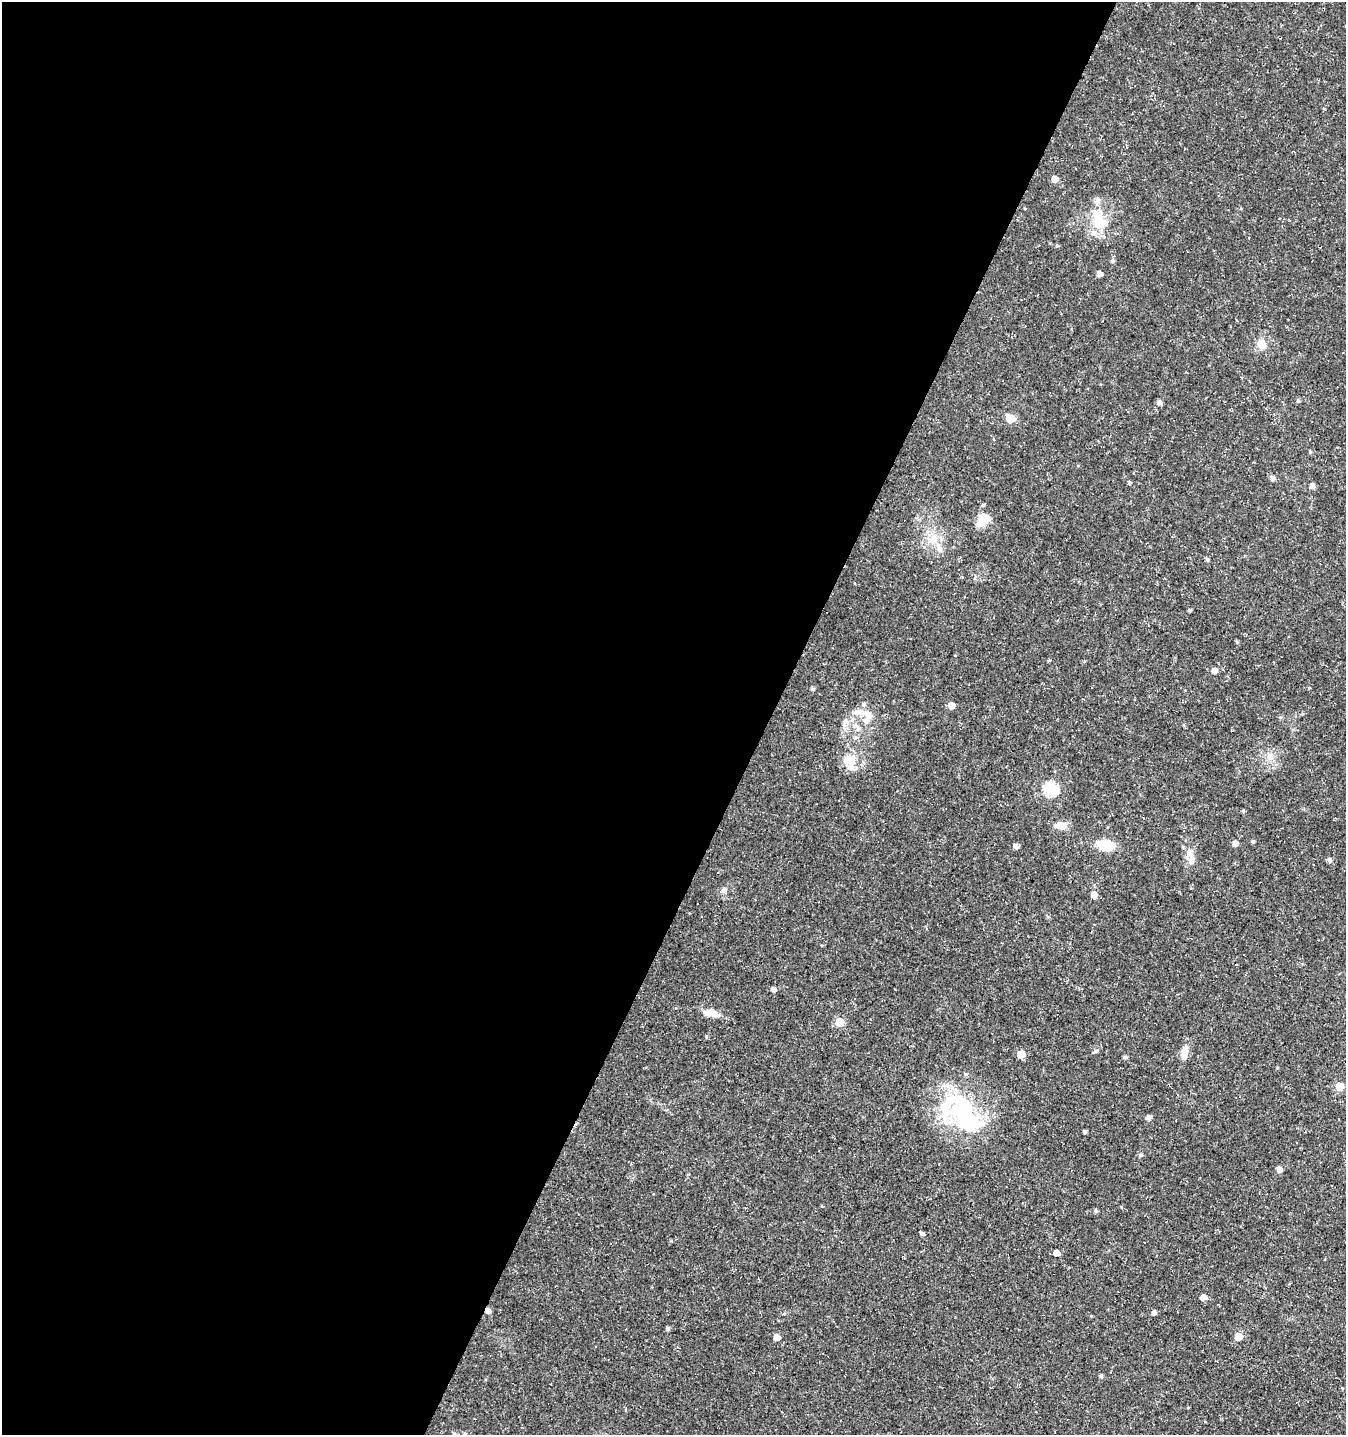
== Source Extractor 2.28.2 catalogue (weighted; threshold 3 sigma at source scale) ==
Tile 5 of 4 x 4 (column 1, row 2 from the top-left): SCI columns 200-1543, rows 2876-4308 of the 5842 x 5743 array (HDU 1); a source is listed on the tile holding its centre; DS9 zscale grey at full resolution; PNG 1348 x 1437 px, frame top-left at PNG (2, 2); no overlay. Shown black and unused: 57% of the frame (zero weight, under 3 of 5 exposures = <1% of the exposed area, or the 3 px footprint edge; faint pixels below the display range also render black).
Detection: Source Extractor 2.28.2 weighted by HDU 2 'WHT'; one run over the whole footprint, this tile lists its part. Background 0.0225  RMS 0.0021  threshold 0.0094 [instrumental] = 3 sigma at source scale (4.5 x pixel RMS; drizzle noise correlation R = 1.50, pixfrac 1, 0.0396/0.0396 arcsec/px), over >= 5 px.
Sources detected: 66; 3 inside a brighter object's white glare — not listed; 6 inside a brighter listed object's ellipse — not listed separately; the other 57 listed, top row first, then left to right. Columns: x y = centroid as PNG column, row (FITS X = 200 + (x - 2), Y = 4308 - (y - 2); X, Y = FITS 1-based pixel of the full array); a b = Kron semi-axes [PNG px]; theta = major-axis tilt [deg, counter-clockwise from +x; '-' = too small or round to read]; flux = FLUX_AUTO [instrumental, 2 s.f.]
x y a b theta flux
1055 179 5 5 - 1.6
1099 221 28 19 -55 6.5
1057 245 5 4 - 0.24
1112 261 5 5 - 0.44
1099 274 5 5 - 0.91
1261 344 11 10 - 2.3
1159 402 6 6 - 0.56
1010 419 6 5 - 6
1310 452 4 4 - 0.31
1273 478 7 5 -57 0.62
1312 486 5 5 - 0.84
983 520 21 13 40 2.7
933 539 15 12 68 3
1207 559 5 4 - 0.38
1190 610 4 3 - 0.3
1214 671 5 5 - 1.1
812 689 4 4 - 0.48
951 705 5 5 - 1.8
868 715 15 11 -54 2.4
845 722 15 7 71 1.3
1270 757 7 7 - 0.86
849 760 20 15 -29 3.5
1050 789 7 6 - 24
1243 811 5 4 - 0.25
1060 825 15 8 0 2
1253 841 4 4 - 0.32
1235 843 5 5 - 0.89
1105 845 15 9 -7 5.9
1016 846 5 5 - 0.7
1191 860 14 9 82 1.4
1329 860 6 5 - 0.52
724 890 9 6 46 0.72
1094 895 6 5 - 1.3
773 989 6 4 -6 0.74
712 1013 16 8 -6 2.2
839 1022 5 5 - 6.1
706 1037 4 4 - 0.25
1184 1052 19 8 74 1.8
1021 1054 5 5 - 3.2
1125 1057 4 4 - 0.47
1339 1086 5 5 - 4.8
964 1110 42 40 35 21
1148 1118 6 5 - 0.68
1085 1132 4 3 - 0.45
1141 1155 6 5 - 0.41
1279 1169 5 5 - 0.98
1096 1211 5 4 - 0.41
922 1234 4 4 - 0.51
1056 1253 6 5 - 1.2
1203 1297 5 5 - 1.5
488 1311 5 5 - 0.93
1154 1313 4 4 - 0.7
668 1329 4 4 - 0.51
776 1337 5 5 - 1.6
1238 1337 5 5 - 3.2
1101 1376 5 4 - 0.39
465 1434 4 4 - 0.28
Overlapping masked pixels (flux is a lower limit): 1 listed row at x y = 488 1311
Isophote crosses this tile's border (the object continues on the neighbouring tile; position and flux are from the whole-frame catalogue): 1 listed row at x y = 465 1434
Unlisted compact peaks at least as high as the median listed source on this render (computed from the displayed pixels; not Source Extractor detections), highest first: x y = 1096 1051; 671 1241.